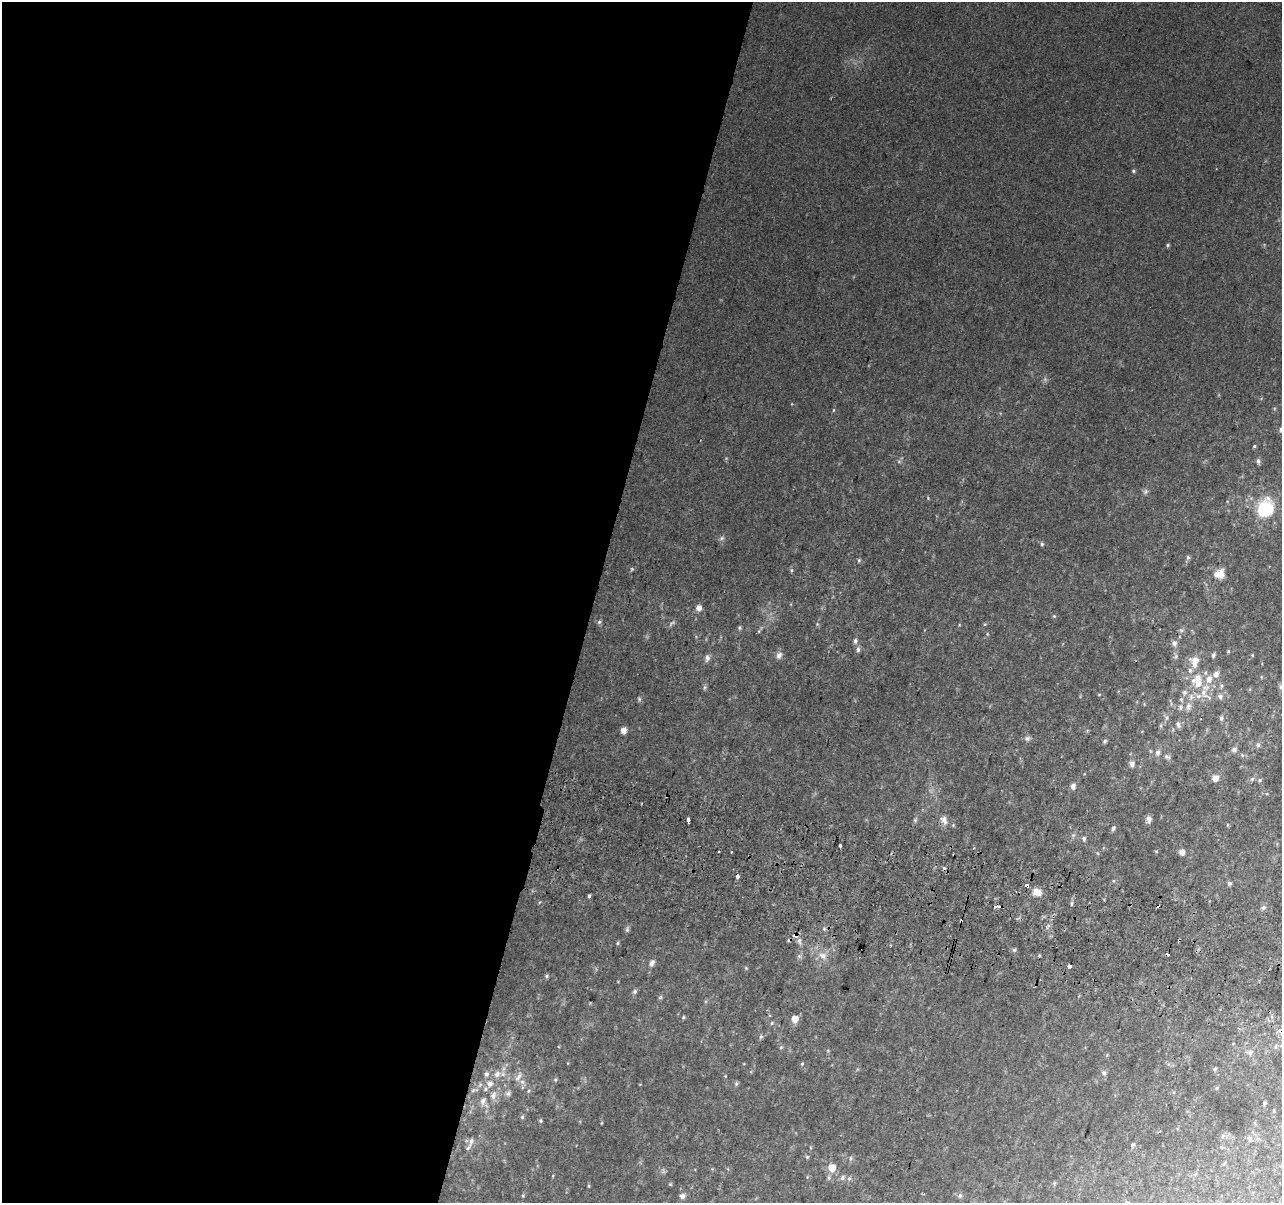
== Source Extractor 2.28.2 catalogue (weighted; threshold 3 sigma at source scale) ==
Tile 5 of 4 x 4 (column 1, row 2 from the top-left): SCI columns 20-1299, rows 2729-3929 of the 5152 x 5395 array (HDU 1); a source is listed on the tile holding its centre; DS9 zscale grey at full resolution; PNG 1284 x 1205 px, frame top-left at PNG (2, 2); no overlay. Shown black and unused: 46% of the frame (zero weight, under 2 of 3 exposures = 2% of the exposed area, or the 3 px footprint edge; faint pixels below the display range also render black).
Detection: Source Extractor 2.28.2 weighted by HDU 2 'WHT'; one run over the whole footprint, this tile lists its part. Background 0.0671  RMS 0.0096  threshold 0.0433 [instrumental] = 3 sigma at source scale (4.5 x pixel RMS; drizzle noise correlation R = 1.50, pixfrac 1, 0.0396/0.0396 arcsec/px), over >= 5 px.
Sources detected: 130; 1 too faint to see at this stretch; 1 inside a brighter object's white glare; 8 cosmic-ray / hot-pixel residue — not listed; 7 inside a brighter listed object's ellipse — not listed separately; the other 113 listed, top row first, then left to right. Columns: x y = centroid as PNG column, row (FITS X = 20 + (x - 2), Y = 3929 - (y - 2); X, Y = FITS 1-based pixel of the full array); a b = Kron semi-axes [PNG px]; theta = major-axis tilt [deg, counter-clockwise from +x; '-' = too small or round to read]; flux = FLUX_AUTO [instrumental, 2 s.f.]
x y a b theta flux
1133 171 5 4 - 1.4
1168 245 5 4 - 1.2
1281 429 6 5 - 2.4
1254 446 4 3 - 1.1
1258 461 7 5 -82 2.3
1146 491 8 4 59 2
1262 509 25 11 73 30
721 538 7 5 22 2.2
1042 544 5 4 - 1.7
1188 557 6 5 - 1.8
859 560 5 4 - 1.2
1221 575 11 7 88 8.3
699 608 7 6 - 5.1
1054 616 5 4 - 1
599 622 6 5 - 1.8
739 628 5 5 - 1.4
1181 630 6 5 - 1.7
855 641 7 5 -89 2.6
1174 643 7 6 - 3.5
858 649 7 5 87 2.5
1228 651 5 3 - 0.89
779 655 9 7 57 3.8
1213 655 6 4 65 2
1176 656 6 5 - 1.9
707 658 8 6 -77 3.4
1195 660 10 9 - 8.8
1190 670 7 6 - 2.6
1216 674 8 7 - 4.8
1198 682 13 12 - 13
1221 686 6 4 72 1.5
1281 687 7 6 - 2.2
1184 692 6 6 - 2.7
1198 696 9 6 1 4.5
1220 697 7 7 - 3
639 699 7 4 -89 1.4
1188 706 10 7 52 4.2
1221 718 7 5 79 2.3
1178 725 9 5 -77 2.4
623 730 5 5 - 6.6
1027 738 8 7 - 2.7
1105 741 5 4 - 1.6
1258 745 7 6 - 2.4
1234 750 6 5 - 3.4
1158 753 7 6 - 2.9
1166 756 6 6 - 2.2
1132 764 6 6 - 3.6
1215 778 6 5 - 7.7
1260 780 5 5 - 1.5
1073 786 7 6 - 3.3
1149 819 7 5 80 4.3
688 820 4 3 - 9.5
915 820 6 4 47 1.4
944 820 10 7 -67 5.7
1113 828 6 4 69 2.1
1084 839 6 5 - 2
840 845 3 3 - 3.1
1156 851 5 3 - 0.73
1182 852 5 5 - 5.1
737 877 4 3 - 7.4
1229 883 5 5 - 2.1
1027 885 4 3 - 6.8
1039 893 10 8 -4 6.5
589 896 3 3 - 2.5
1071 903 6 3 71 1.4
1263 907 7 5 21 1.9
627 929 7 5 70 1.9
795 935 6 5 - 4.2
799 941 8 5 -69 3
617 943 5 4 - 1.2
1014 950 5 4 - 1.5
822 955 11 8 -25 6.2
1039 955 4 3 - 1.1
652 963 9 6 62 3.4
1069 966 4 3 - 9.5
546 976 6 5 - 1.6
635 991 6 5 - 2
660 997 6 4 19 1.2
683 1017 5 4 - 1.2
795 1019 6 6 - 9.5
772 1023 5 3 - 0.98
761 1036 5 4 - 1.5
781 1047 5 4 - 1.1
1276 1047 6 4 89 1.3
1250 1053 7 6 - 3
802 1064 5 4 - 1
1215 1069 5 5 - 1.2
1104 1073 6 6 - 2.1
486 1074 5 5 - 1.7
497 1074 8 7 - 4.2
519 1076 8 7 - 4.2
490 1084 7 6 - 4
736 1084 6 5 - 1.5
1217 1088 5 3 - 0.95
485 1089 6 4 89 1.5
528 1091 5 3 - 1.1
508 1093 7 6 - 2.4
493 1096 9 7 72 4.4
483 1101 8 6 61 3.7
1264 1103 5 3 - 1.1
522 1117 6 5 - 1.4
540 1121 4 4 - 1.2
1250 1139 7 5 -83 2.2
471 1141 13 6 72 4.4
1132 1145 6 5 - 1.9
807 1157 5 4 - 1.2
850 1158 6 4 84 1.6
832 1168 6 6 - 14
842 1178 7 6 - 2.4
849 1178 6 5 - 1.9
670 1184 5 4 - 0.93
589 1186 5 3 - 0.92
960 1195 6 5 - 1.7
682 1196 7 7 - 3.4
Overlapping masked pixels (flux is a lower limit): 3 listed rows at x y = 737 877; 1027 885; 795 935
Isophote crosses this tile's border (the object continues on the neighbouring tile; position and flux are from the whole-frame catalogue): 2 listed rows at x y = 1281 429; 1281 687